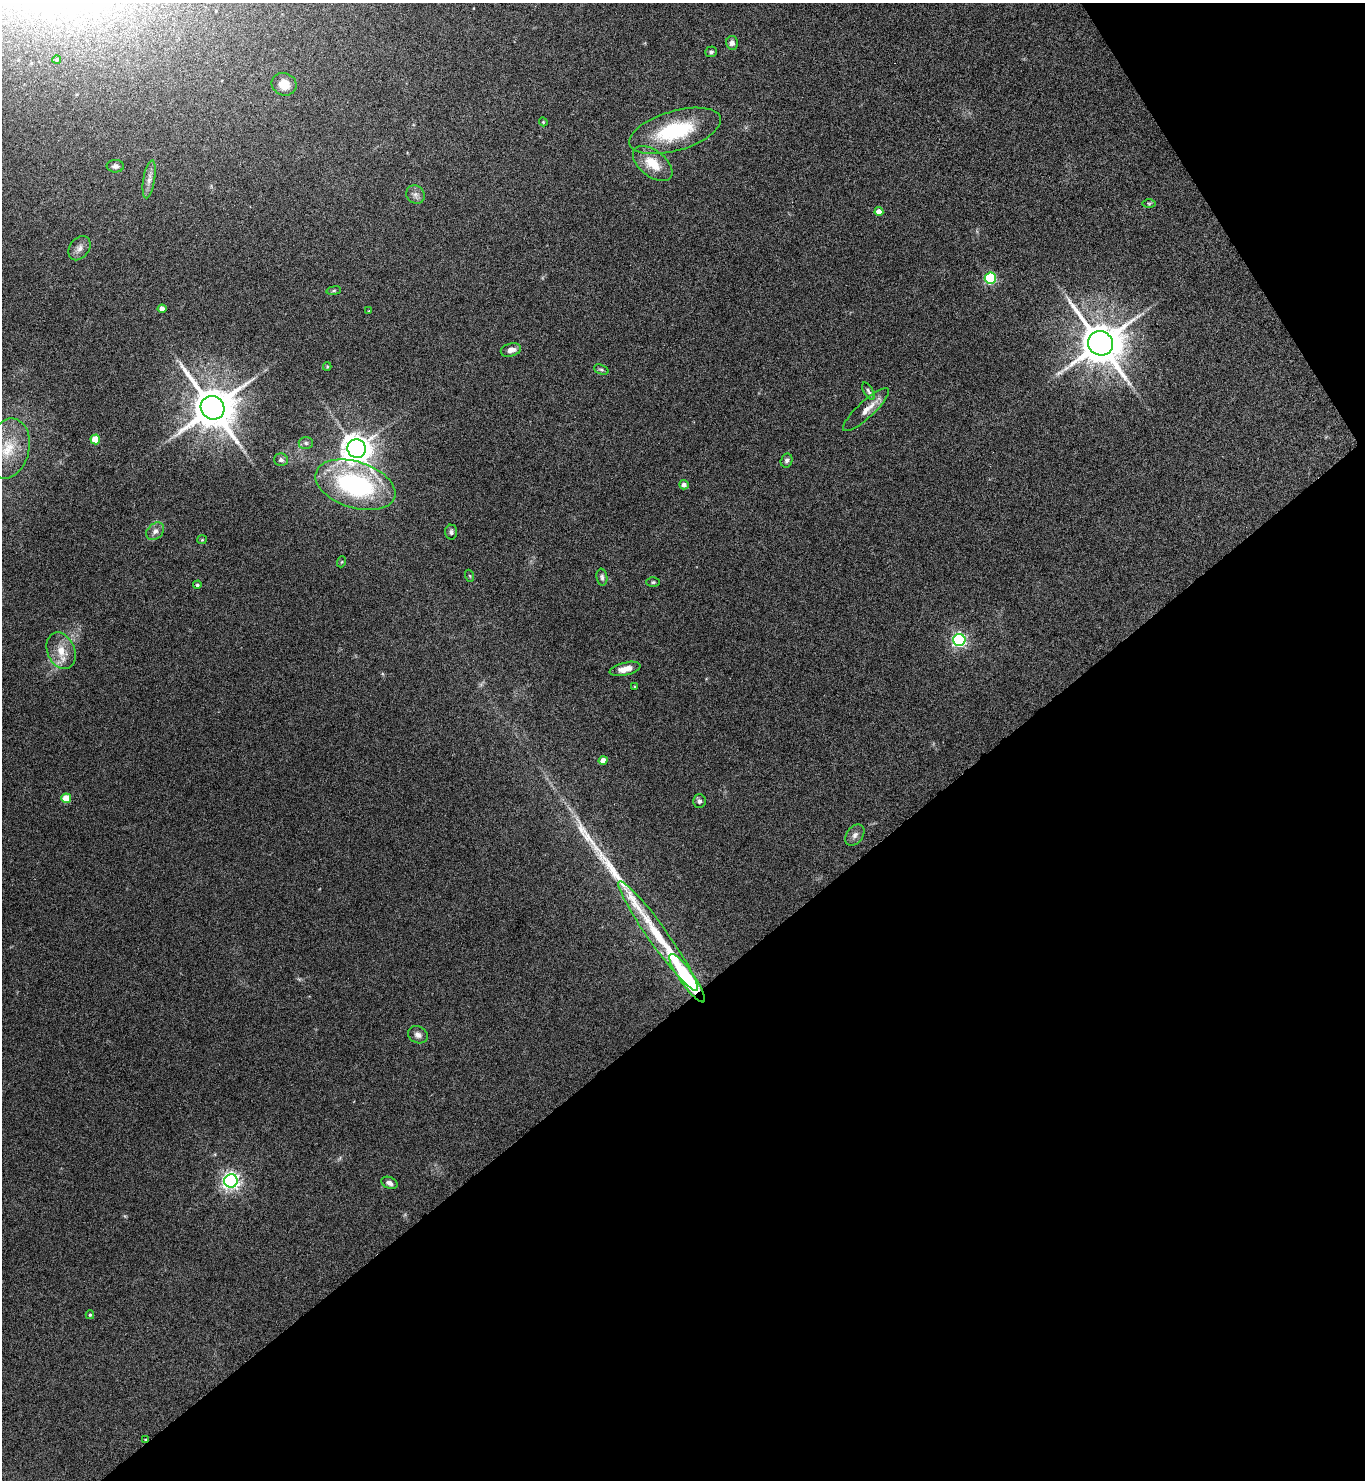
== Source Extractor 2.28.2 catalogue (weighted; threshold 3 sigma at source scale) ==
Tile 12 of 4 x 4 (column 4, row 3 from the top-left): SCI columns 4248-5610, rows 1481-2958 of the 5909 x 5913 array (HDU 1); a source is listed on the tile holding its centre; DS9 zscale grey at full resolution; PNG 1367 x 1482 px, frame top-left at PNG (2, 3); each listed source drawn as its Kron ellipse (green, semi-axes under 4 px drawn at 4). Shown black and unused: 36% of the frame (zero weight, under 4 of 8 exposures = <1% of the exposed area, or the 3 px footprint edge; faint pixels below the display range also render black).
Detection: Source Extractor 2.28.2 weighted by HDU 2 'WHT'; one run over the whole footprint, this tile lists its part. Background 0.0775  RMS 0.0047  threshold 0.019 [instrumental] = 3 sigma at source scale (4.09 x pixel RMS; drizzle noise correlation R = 1.36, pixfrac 0.8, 0.05/0.05 arcsec/px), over >= 5 px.
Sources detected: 57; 1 long thin detection or spike segment (spike, bleed or trail) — neither listed nor drawn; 1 inside a brighter listed object's ellipse — not listed separately; the other 55 listed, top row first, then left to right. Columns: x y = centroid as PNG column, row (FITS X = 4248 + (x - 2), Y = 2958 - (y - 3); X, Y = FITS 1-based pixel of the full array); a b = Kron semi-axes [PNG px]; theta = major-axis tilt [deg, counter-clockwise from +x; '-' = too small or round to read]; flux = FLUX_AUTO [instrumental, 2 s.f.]
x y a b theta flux
732 43 7 6 - 1.8
711 52 6 5 - 0.88
57 60 4 4 - 0.54
284 84 13 11 -22 5.6
543 122 4 4 - 0.4
675 131 47 20 16 32
653 163 23 13 -39 9.7
115 166 8 6 -1 1.4
149 179 19 6 81 2.6
415 195 10 8 -46 1.9
1149 203 6 4 0 0.59
879 212 4 4 - 4.3
79 248 13 9 54 2.7
990 278 5 5 - 52
334 291 7 4 9 0.62
162 309 4 4 - 3.9
369 311 3 3 - 0.33
1100 343 13 12 - 1800
511 350 10 6 15 2.8
327 366 4 4 - 0.45
601 369 7 4 -22 0.78
868 391 9 4 -60 0.99
213 408 12 11 - 1800
866 410 30 8 43 5.1
95 439 5 5 - 14
306 443 7 6 - 1
8 449 30 21 75 16
357 449 9 9 - 720
281 460 7 6 - 1.2
787 460 7 6 - 1
355 485 41 23 -18 66
684 485 5 4 - 1.8
155 531 10 7 43 2.3
451 532 7 6 - 1.2
202 540 5 4 - 0.46
341 562 5 3 - 0.43
470 576 6 4 -71 0.46
602 577 8 5 -82 1.1
653 582 6 4 1 0.66
197 585 4 4 - 0.72
959 640 6 6 - 100
61 651 19 13 -67 7.6
625 669 16 6 14 4.5
634 687 4 3 - 0.38
603 760 4 4 - 4
66 798 5 5 - 15
699 801 6 6 - 1.3
855 835 12 8 53 2.1
658 936 67 9 -54 20
687 978 29 7 -55 54
418 1035 10 8 -26 2
231 1181 7 6 - 180
389 1183 8 5 -24 1.8
90 1315 4 4 - 0.53
145 1439 3 2 - 0.28
Overlapping masked pixels (flux is a lower limit): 2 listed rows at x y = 687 978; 145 1439